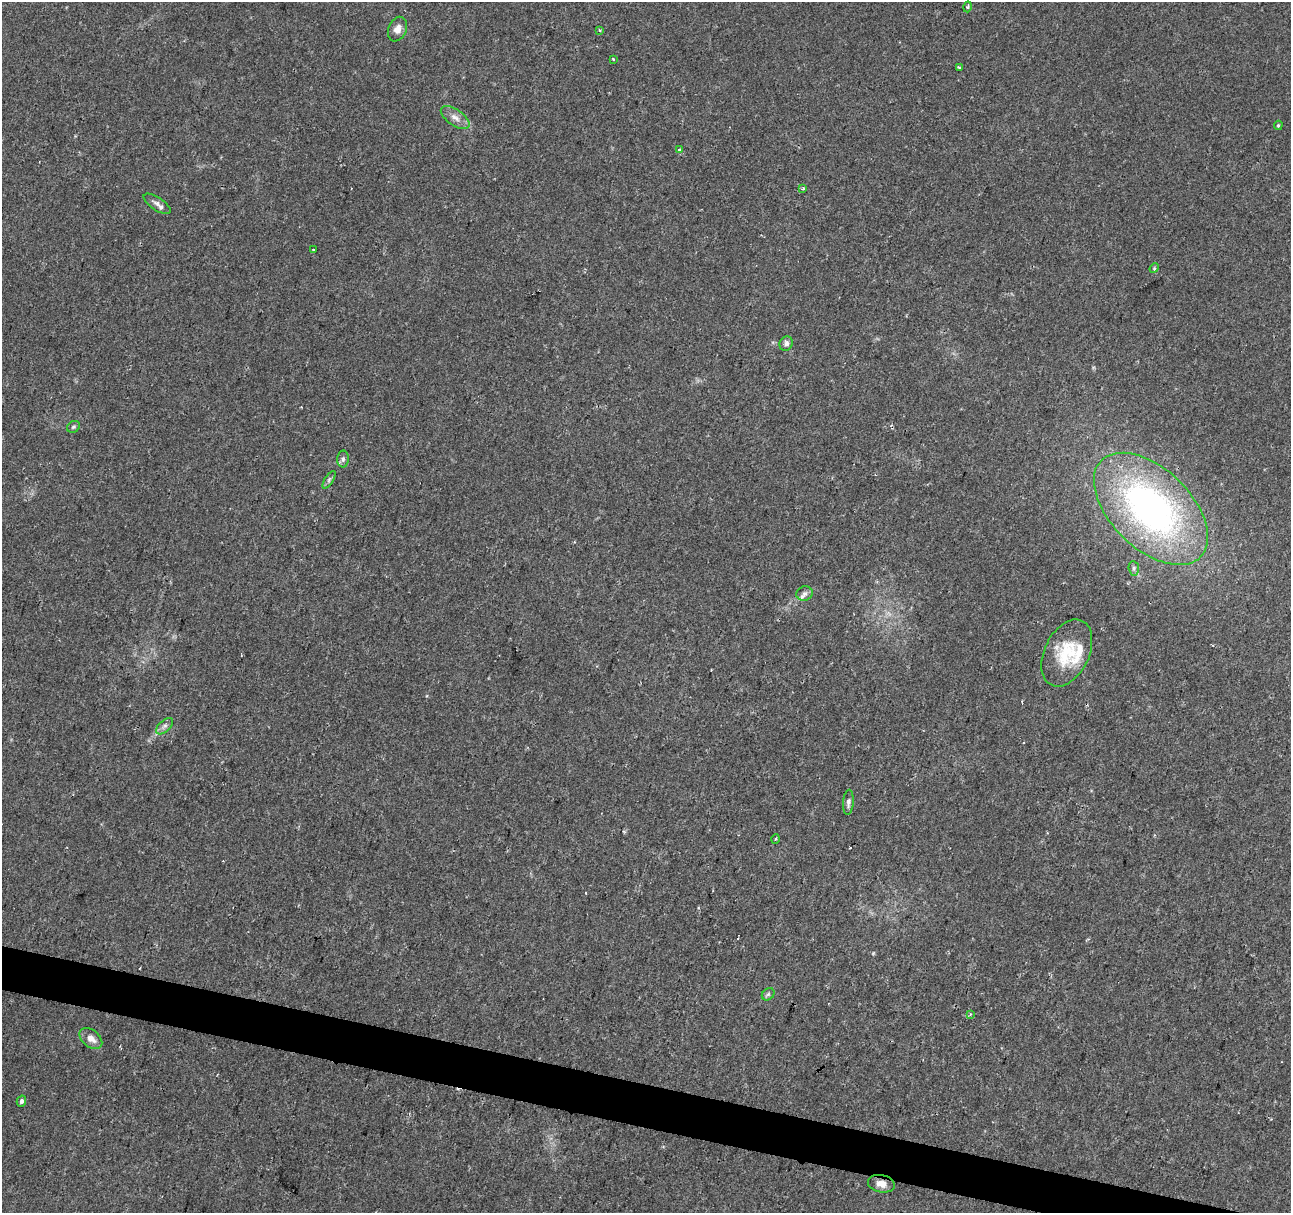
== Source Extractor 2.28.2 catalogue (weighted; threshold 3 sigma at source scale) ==
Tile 6 of 4 x 4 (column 2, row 2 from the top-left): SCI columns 1298-2586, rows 2706-3916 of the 5165 x 5346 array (HDU 1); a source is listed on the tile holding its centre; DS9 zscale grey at full resolution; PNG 1293 x 1215 px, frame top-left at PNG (2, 2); each listed source drawn as its Kron ellipse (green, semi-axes under 4 px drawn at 4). Shown black and unused: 3% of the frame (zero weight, under 2 of 3 exposures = <1% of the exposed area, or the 3 px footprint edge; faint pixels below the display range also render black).
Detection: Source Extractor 2.28.2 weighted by HDU 2 'WHT'; one run over the whole footprint, this tile lists its part. Background 0.0365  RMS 0.0038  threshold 0.017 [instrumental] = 3 sigma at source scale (4.5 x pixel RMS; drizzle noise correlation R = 1.50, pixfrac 1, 0.0396/0.0396 arcsec/px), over >= 5 px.
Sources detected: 34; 5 cosmic-ray / hot-pixel residue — neither listed nor drawn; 1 inside a brighter listed object's ellipse — not listed separately; the other 28 listed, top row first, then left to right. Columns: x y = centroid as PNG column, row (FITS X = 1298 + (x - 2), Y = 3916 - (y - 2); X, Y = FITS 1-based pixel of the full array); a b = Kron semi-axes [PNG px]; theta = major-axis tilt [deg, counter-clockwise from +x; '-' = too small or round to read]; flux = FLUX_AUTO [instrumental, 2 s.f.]
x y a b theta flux
968 7 5 4 - 0.92
397 29 13 9 67 2.7
600 30 3 3 - 0.53
614 59 3 3 - 0.91
960 67 4 3 - 0.51
455 118 16 8 -34 2.8
1278 125 5 4 - 0.42
680 150 4 4 - 0.99
803 188 3 3 - 0.58
157 204 16 6 -34 2
314 250 3 3 - 0.71
1154 268 5 4 - 0.46
786 344 7 6 - 1.3
73 427 7 5 32 0.67
343 459 8 6 89 1
329 480 10 4 57 0.92
1151 509 69 40 -44 140
1134 568 7 5 -84 0.84
804 594 8 7 - 1.4
1067 653 36 22 64 17
165 726 10 5 43 1.4
848 802 12 5 86 1.3
775 839 5 3 - 0.38
768 994 7 5 44 0.74
970 1014 4 3 - 0.5
91 1039 13 8 -39 3.1
21 1101 5 4 - 0.96
881 1184 14 8 -12 3.3
Overlapping masked pixels (flux is a lower limit): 1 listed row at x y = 881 1184